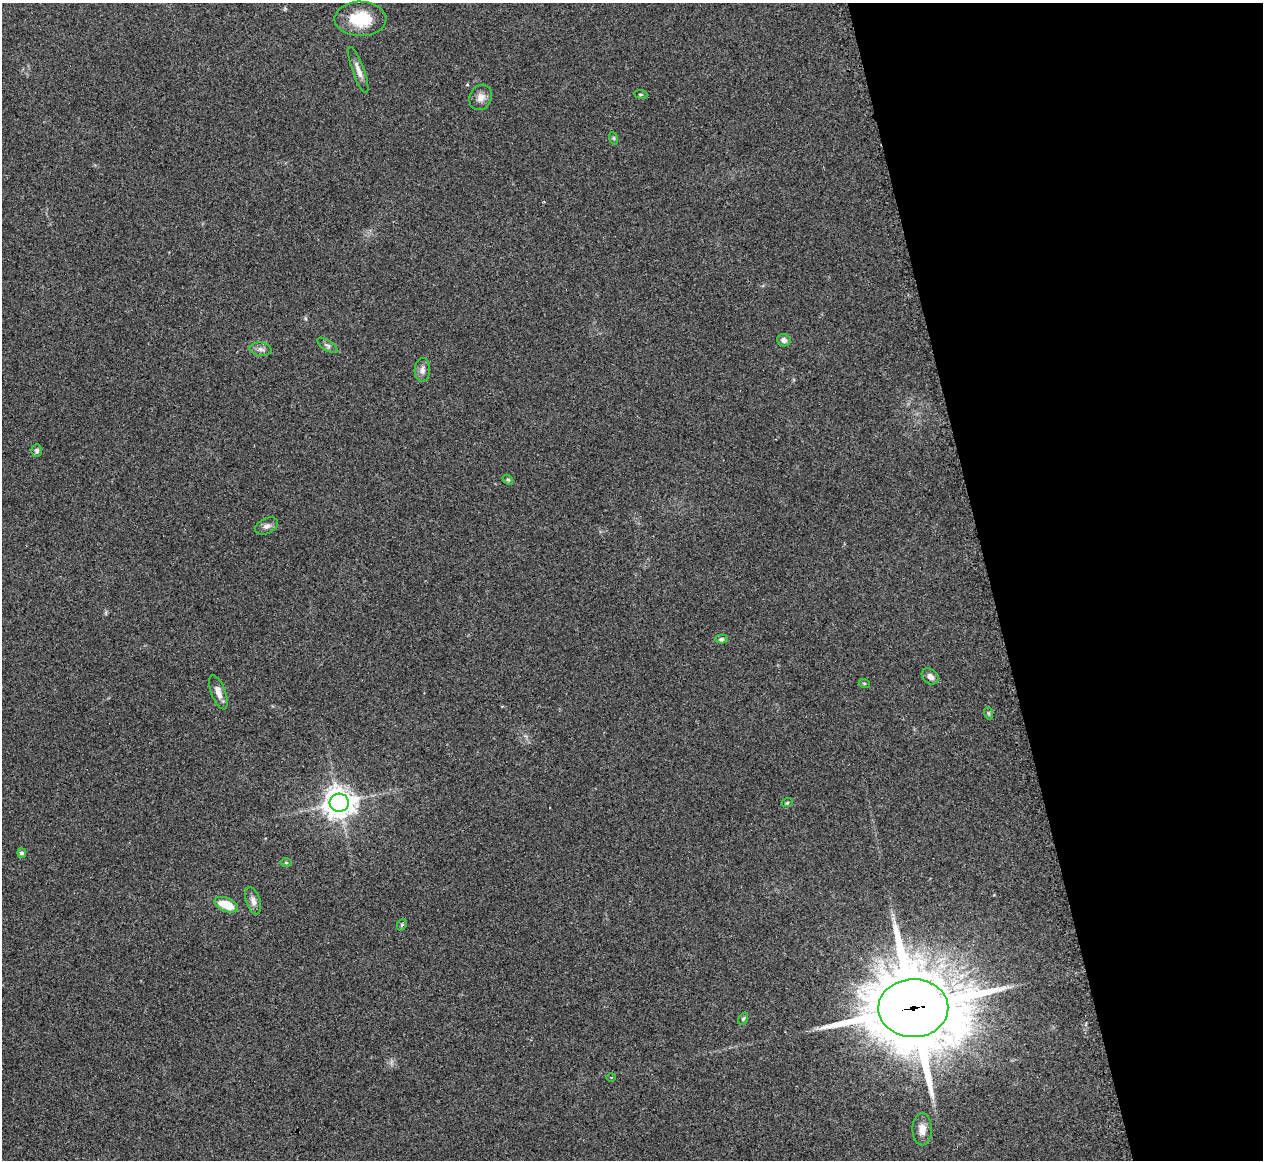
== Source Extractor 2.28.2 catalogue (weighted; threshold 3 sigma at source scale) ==
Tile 12 of 4 x 4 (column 4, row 3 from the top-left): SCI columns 3813-5073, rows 1418-2575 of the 5073 x 5080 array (HDU 1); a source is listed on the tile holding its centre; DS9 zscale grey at full resolution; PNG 1265 x 1162 px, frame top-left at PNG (2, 3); each listed source drawn as its Kron ellipse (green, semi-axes under 4 px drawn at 4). Shown black and unused: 22% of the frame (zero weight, under 2 of 3 exposures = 2% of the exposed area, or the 3 px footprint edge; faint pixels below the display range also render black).
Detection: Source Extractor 2.28.2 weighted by HDU 2 'WHT'; one run over the whole footprint, this tile lists its part. Background 0.059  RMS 0.0071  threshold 0.0318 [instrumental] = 3 sigma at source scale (4.5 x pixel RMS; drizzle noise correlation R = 1.50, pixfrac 1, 0.05/0.05 arcsec/px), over >= 5 px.
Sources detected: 30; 2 cosmic-ray / hot-pixel residue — neither listed nor drawn; the other 28 listed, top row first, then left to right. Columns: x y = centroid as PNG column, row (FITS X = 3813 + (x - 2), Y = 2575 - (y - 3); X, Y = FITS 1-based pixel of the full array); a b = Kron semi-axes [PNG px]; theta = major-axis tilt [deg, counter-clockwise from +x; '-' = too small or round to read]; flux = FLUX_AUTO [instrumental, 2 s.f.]
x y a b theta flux
360 19 26 17 -1 24
358 70 24 6 -70 5.3
641 94 7 3 -8 0.8
481 97 13 11 61 4.8
613 138 6 4 -71 0.85
784 340 7 6 - 2.6
327 345 12 5 -34 2
260 349 11 6 -7 2.9
422 370 12 8 87 3.3
37 451 6 5 - 1.6
508 480 6 4 -42 1.1
267 526 12 7 26 2.7
721 639 6 4 0 1.5
930 676 9 7 -39 3.6
864 683 5 3 - 0.73
218 692 18 7 -69 5.5
988 713 6 4 -71 0.91
339 803 9 9 - 930
787 803 6 3 19 0.74
22 853 4 4 - 1.7
286 862 6 4 0 0.83
253 901 14 7 -72 4.2
226 905 12 6 -21 16
402 925 6 4 68 1
913 1008 35 29 1 7900
743 1019 6 4 54 1.1
611 1077 4 3 - 0.74
922 1129 16 9 -89 6.3
Overlapping masked pixels (flux is a lower limit): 1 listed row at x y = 913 1008